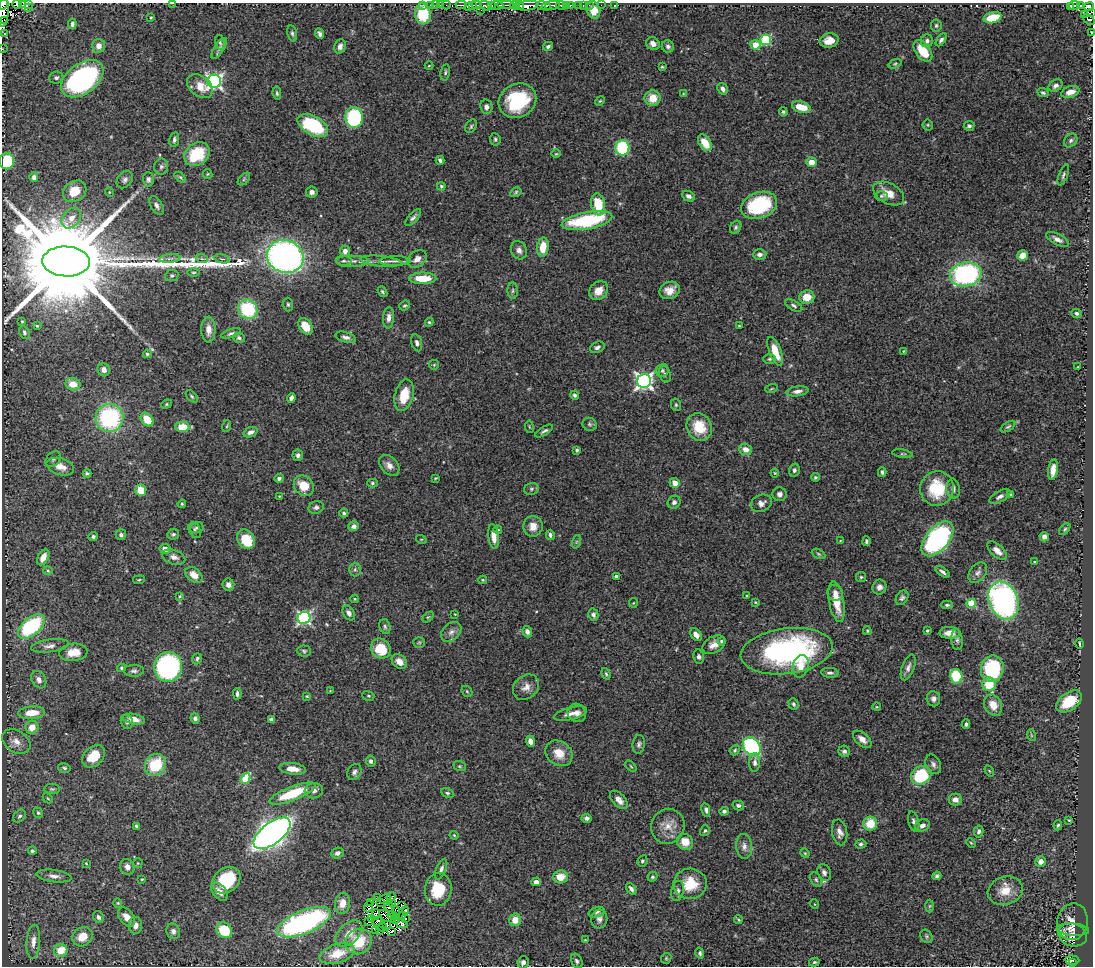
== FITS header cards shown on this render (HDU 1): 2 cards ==
NAXIS1  =                 1091
NAXIS2  =                  964

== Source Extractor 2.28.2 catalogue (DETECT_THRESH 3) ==
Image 1091 x 964 px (HDU 1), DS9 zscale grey, 1 PNG px = 1 image px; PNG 1095 x 968 px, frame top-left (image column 1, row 964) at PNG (2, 3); each listed source drawn as its Kron ellipse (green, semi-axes under 4 px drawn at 4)
Background 0.653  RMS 0.035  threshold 0.106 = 3 sigma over >= 5 px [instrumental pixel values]
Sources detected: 471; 7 with non-positive FLUX_AUTO (blend fragments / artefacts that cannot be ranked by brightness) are neither listed nor drawn; the other 464 listed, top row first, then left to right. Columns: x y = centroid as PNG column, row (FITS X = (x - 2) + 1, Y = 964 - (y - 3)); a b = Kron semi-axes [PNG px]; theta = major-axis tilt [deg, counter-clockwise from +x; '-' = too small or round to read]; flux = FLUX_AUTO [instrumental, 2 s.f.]
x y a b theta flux
29 3 2 2 - 11
172 3 3 2 - 27
17 4 4 3 - 120
22 4 2 2 - 44
3 5 5 3 - 240
423 5 3 3 - 6.9
430 5 3 2 - 8.9
436 5 2 2 - 12
440 5 2 2 - 13
446 5 4 2 - 26
461 5 5 2 - 230
472 5 4 3 - 200
477 5 5 2 - 210
497 5 6 3 -3 280
506 5 8 3 -3 190
515 5 4 3 - 150
519 5 4 3 - 210
541 5 5 3 - 180
552 5 7 3 12 330
561 5 5 3 - 190
567 5 3 3 - 33
570 5 3 3 - 220
579 5 3 3 - 37
583 5 3 3 - 25
589 5 2 2 - 14
601 5 2 2 - 3.4
614 5 3 2 - 23
1080 5 3 3 - 70
468 6 4 3 - 360
486 6 6 3 -33 79
491 6 4 3 - 150
528 6 11 4 8 1100
546 6 4 2 - 200
1074 6 5 4 - 140
28 7 3 2 - 1.9
1071 7 3 3 - 75
1089 7 5 4 - 210
481 10 3 2 - 9.5
594 10 9 6 -79 32
4 12 15 5 85 710
1091 12 3 2 - 9.3
423 14 10 8 -85 110
1084 15 4 3 - 22
151 17 3 2 - 2
992 18 9 5 14 68
1089 19 6 3 -39 20
5 20 3 3 - 150
72 24 5 3 - 6.5
936 26 6 5 - 4.5
1091 32 3 2 - 1.5
292 33 8 4 -77 5.5
4 34 4 3 - 3.1
319 34 5 4 - 6.5
766 40 5 5 - 180
941 40 7 4 56 6.8
829 41 10 7 11 28
927 41 6 6 - 7.8
220 42 8 5 -80 5
653 44 7 6 - 14
755 45 5 4 - 59
99 46 7 6 - 16
340 46 7 5 70 10
548 46 5 4 - 5.2
668 46 6 6 - 6.7
219 48 12 4 57 7
2 49 3 2 - 3.2
923 51 12 7 -53 57
895 64 7 4 21 3.4
429 66 4 3 - 1.8
662 67 4 4 - 2.6
445 72 8 4 80 4.9
56 78 7 6 - 7
82 79 24 15 37 460
214 81 7 6 - 680
200 86 14 10 -39 36
1055 86 7 5 33 9.3
722 89 6 4 -60 9.5
1070 92 9 5 18 22
277 93 7 4 -82 4.7
1043 93 6 4 -23 4.3
683 94 3 3 - 2
653 98 8 7 - 38
517 101 19 16 27 170
600 101 5 4 - 2.9
486 107 7 6 - 10
801 107 9 5 -16 49
783 112 4 4 - 4.3
354 117 10 9 - 230
313 125 17 9 -29 190
928 125 5 5 - 3.2
471 126 7 5 57 4.4
969 126 5 5 - 5.1
495 139 6 5 - 4.3
174 140 7 5 80 5.9
1071 140 7 6 - 6.8
705 143 9 6 -56 35
622 148 7 7 - 210
197 154 14 11 36 110
556 154 5 3 - 2.3
440 160 4 3 - 6.2
7 161 8 7 - 88
811 162 5 5 - 27
161 167 8 7 - 6.5
208 174 5 4 - 2.7
1063 175 11 4 69 5.9
34 177 4 4 - 9.6
180 177 6 4 -44 3.4
148 179 7 5 -88 7.1
244 179 7 4 46 4.3
125 180 9 7 52 8.4
441 186 4 4 - 3.3
75 191 12 10 34 43
109 192 5 3 - 1.9
312 192 6 5 - 8.2
516 192 6 4 31 3.7
889 194 17 10 -28 32
688 196 6 5 - 10
881 196 6 5 - 3.7
598 204 11 7 -81 67
759 205 19 13 19 170
157 206 10 5 -59 8.6
71 218 11 8 50 22
413 218 10 4 49 7.2
587 221 26 8 10 190
736 227 7 5 59 5
1057 239 12 5 -27 12
543 247 10 5 83 45
519 250 9 8 - 11
345 251 6 5 - 12
760 254 7 5 3 8.5
1022 255 5 5 - 24
285 256 18 16 -18 1000
170 258 11 4 5 7.2
202 259 6 4 -19 3.7
222 259 8 4 -13 4.8
417 259 11 7 34 17
66 261 24 15 -2 95000
344 261 8 5 -1 5
353 261 17 6 0 14
381 261 21 5 -6 17
395 261 16 4 1 10
193 272 6 3 1 2.7
966 274 16 12 10 410
172 275 6 5 - 4.6
423 278 13 5 0 56
670 290 10 8 23 23
513 291 8 5 -86 5.7
599 291 10 8 43 27
382 292 6 4 -52 3.7
807 297 7 7 - 35
288 304 7 5 -87 4.5
794 305 9 5 -29 6.3
405 306 6 4 39 3.9
248 309 10 9 - 150
1076 313 5 4 - 5.7
389 318 10 5 86 12
22 321 3 2 - 1.9
429 322 4 3 - 3
37 326 4 3 - 2.3
305 326 9 6 -58 46
739 326 3 2 - 1.9
208 330 13 7 -89 19
24 332 7 5 -62 5
231 333 10 4 19 5.3
346 337 10 5 -16 8.6
239 338 6 5 - 5.1
417 343 9 5 -76 7.3
597 347 8 5 23 8.2
775 351 15 6 -69 49
903 351 3 2 - 1.9
147 354 4 4 - 4.5
770 359 6 5 - 4.1
434 365 5 4 - 2.6
1078 367 3 2 - 1.4
104 370 7 6 - 12
662 371 7 6 - 5.7
665 374 8 5 -68 6
644 381 7 7 - 870
73 384 7 6 - 37
771 389 6 3 19 2.3
797 391 11 5 8 11
404 395 16 9 76 57
575 395 4 4 - 6
192 396 7 4 -46 4.2
291 398 5 4 - 8.8
166 404 5 4 - 3.1
676 405 6 5 - 4.2
109 418 14 14 - 300
147 420 7 5 -51 54
590 424 7 6 - 6
227 426 6 3 71 2.6
182 427 7 5 -1 53
529 427 6 3 -81 2.4
699 427 14 12 -64 61
1008 427 8 4 33 4.2
544 431 10 4 31 6
250 432 7 5 22 11
745 449 6 5 - 19
577 450 3 3 - 5.3
903 454 10 3 -9 3.3
298 455 5 5 - 6.3
53 459 9 6 45 6.5
389 465 12 8 -48 16
60 467 14 8 -17 24
794 470 6 5 - 6.4
1053 470 10 4 81 22
882 472 5 4 - 5
87 473 4 3 - 3.9
775 473 4 4 - 2.4
815 477 4 4 - 4.8
279 478 4 4 - 7.5
435 478 3 2 - 2.2
372 483 5 4 - 3.7
675 483 5 4 - 21
304 486 11 9 -50 49
531 489 7 6 - 5.6
937 489 17 17 - 110
953 489 10 6 -84 12
141 490 5 5 - 46
779 494 7 7 - 9.2
1011 495 3 3 - 3.2
279 496 3 2 - 1.6
1000 497 11 5 30 9
674 502 7 6 - 7.1
761 503 11 8 23 13
182 504 4 4 - 2.7
316 507 8 6 20 6.8
344 513 4 4 - 3.9
354 526 5 5 - 9.7
533 526 10 9 - 23
196 528 7 5 11 4.9
1065 529 7 4 49 3.9
195 530 8 5 -63 6
498 530 4 4 - 4.3
173 534 6 5 - 4.9
121 535 5 5 - 6.3
550 535 5 4 - 5.7
494 536 12 5 -83 24
93 537 4 4 - 5.2
1044 537 5 4 - 11
246 539 10 8 -55 69
421 539 5 3 - 2.4
937 539 21 11 50 530
840 541 3 2 - 1.5
866 541 5 4 - 4
576 542 7 4 71 4.1
165 549 5 5 - 18
997 551 12 6 -43 16
819 554 7 4 -28 3.8
43 557 8 5 61 24
174 557 12 7 -18 13
1035 562 4 4 - 2.7
355 569 7 6 - 5.6
48 571 5 4 - 3
943 572 8 3 -34 6.7
978 573 11 8 52 11
194 575 9 6 -39 26
616 577 4 4 - 15
861 577 5 5 - 3.3
139 580 6 3 9 2.5
483 580 4 4 - 2.5
228 585 6 6 - 10
879 587 7 7 - 11
835 593 8 7 - 12
180 596 4 3 - 2.9
747 596 4 3 - 2.3
902 598 8 5 56 6.4
355 599 4 4 - 2.6
1003 601 19 14 -67 690
755 602 3 3 - 2
836 602 20 7 -80 48
633 603 5 4 - 2.4
971 604 4 4 - 92
947 605 6 4 0 3.8
349 613 8 5 -59 11
455 614 3 3 - 1.7
593 615 6 5 - 6.8
428 617 6 4 43 3.2
304 618 6 6 - 450
31 626 16 8 41 220
385 627 7 5 -74 5.4
927 630 3 3 - 3.3
867 631 4 3 - 2.7
451 632 11 8 43 13
527 632 6 4 -70 8.7
950 633 10 6 1 19
696 635 7 5 -54 14
957 640 10 6 -85 7.1
721 641 4 4 - 5.8
419 642 6 5 - 4.1
1079 643 5 2 - 2.6
714 645 12 8 30 20
50 646 19 6 8 14
381 649 10 9 - 65
304 651 7 5 -3 4.3
787 651 46 23 7 530
73 652 14 9 6 36
699 657 7 5 -82 6.6
197 659 6 5 - 4.5
399 661 8 6 -41 21
800 666 11 7 75 23
168 667 15 14 - 510
908 667 13 6 69 12
122 668 4 4 - 3.2
992 669 13 11 79 180
134 671 10 6 1 7.5
830 673 9 5 -5 6.4
606 674 6 4 -70 3.5
956 676 7 6 - 91
39 680 9 7 -58 11
989 684 7 6 - 62
526 687 14 11 40 20
330 691 2 2 - 1.3
467 691 6 5 - 3.2
237 694 5 3 - 4.9
307 696 4 3 - 2.4
368 696 6 4 -20 3.2
933 699 7 7 - 10
1069 701 14 9 35 75
794 704 6 5 - 5.3
993 705 11 8 -62 32
877 707 4 3 - 1.9
32 713 13 6 4 39
577 713 10 9 - 13
570 714 17 6 15 17
134 719 11 5 -11 20
195 719 5 4 - 7.5
271 719 4 4 - 5.3
127 722 7 6 - 6
966 724 5 3 - 4.7
32 727 7 6 - 27
1031 735 6 3 -72 2.9
862 739 11 6 -42 15
530 741 5 4 - 14
16 742 15 10 -33 19
639 744 9 6 83 6.7
752 747 10 8 -50 350
735 750 5 4 - 4.3
844 751 6 5 - 6.3
559 753 14 12 -36 38
94 756 13 9 44 55
371 761 5 5 - 6.5
755 763 9 5 87 8.9
933 764 10 7 -64 9.7
155 765 11 10 - 100
460 766 6 5 - 3.4
631 766 7 2 -45 2.6
64 768 6 4 -13 4.7
293 769 13 5 -7 27
989 771 6 4 -58 2.8
354 772 8 6 59 8.1
921 775 10 9 - 160
245 779 6 4 60 86
52 789 8 5 -1 4.5
314 791 9 7 7 11
447 793 7 4 -26 4.1
292 794 24 7 21 120
48 798 6 3 -44 2.4
619 800 11 6 -47 15
955 800 7 6 - 13
738 805 6 5 - 6.4
706 810 7 4 -80 6.4
724 811 4 4 - 5.6
38 813 5 4 - 3.7
19 816 7 5 50 4.9
587 818 5 4 - 7.6
1069 820 3 3 - 2.3
914 822 10 5 -75 7.7
870 824 7 7 - 53
1058 825 5 4 - 3.7
137 826 4 3 - 5.3
668 826 18 16 66 37
922 826 8 6 29 12
705 831 5 4 - 3.9
979 831 6 4 78 7.7
840 832 13 7 -79 14
272 833 22 10 38 1700
454 835 4 3 - 2.4
685 842 8 8 - 34
971 843 5 3 - 2.4
861 844 5 4 - 4.7
744 846 12 8 -83 15
32 851 4 4 - 5.4
337 853 6 5 - 10
805 853 5 4 - 2.4
642 861 6 5 - 5
1041 861 5 5 - 16
86 863 4 4 - 2.1
138 863 5 5 - 2.7
127 867 8 7 - 13
441 869 11 5 67 9
824 872 8 6 -66 8.8
54 876 18 6 -7 15
937 876 4 4 - 5
560 877 7 6 - 39
652 877 5 4 - 4.4
142 879 3 2 - 2
226 880 15 12 39 110
816 880 8 5 -63 5.7
536 882 5 4 - 12
690 884 16 15 - 64
438 889 16 13 83 86
631 889 6 4 -51 8.2
678 891 10 6 77 8.9
1005 891 18 14 16 41
219 892 10 6 -50 17
391 897 5 4 - 11
378 898 3 3 - 3.2
384 899 6 2 30 0.052
380 902 3 2 - 0.88
118 903 5 4 - 2.7
342 903 10 7 81 25
371 903 2 2 - 1
392 904 3 3 - 2.3
814 904 5 3 - 1.7
401 905 3 2 - 2.2
930 906 6 4 88 3.1
368 907 5 3 - 17
390 907 5 2 - 4.1
395 910 4 2 - 1.3
406 910 2 2 - 2.5
596 912 8 5 18 6
376 915 5 3 - 0.26
392 915 4 2 - 6.5
386 916 7 4 -41 5.2
403 916 3 3 - 5.6
98 917 6 5 - 7
127 917 11 7 -51 19
372 919 4 2 - 4.6
405 919 3 2 - 4.1
599 919 9 8 - 11
395 920 4 3 - 0.8
515 920 6 6 - 30
738 920 4 3 - 3.2
369 921 3 2 - 2.7
377 921 5 3 - 7
304 922 29 11 22 510
1072 922 18 15 78 33
401 923 7 4 -24 0.65
386 924 4 2 - 4.3
135 925 8 7 - 15
382 927 4 3 - 7
224 930 8 7 - 85
380 930 2 2 - 2.9
1073 930 16 6 -5 10
173 931 8 6 -71 8.7
375 931 2 2 - 4.1
392 932 3 2 - 1.3
349 933 16 10 43 23
1072 935 14 11 -20 23
926 936 7 5 -56 4.4
82 937 10 9 - 37
585 940 4 4 - 2
33 942 17 7 86 20
359 942 13 12 - 72
61 951 7 6 - 47
700 953 5 4 - 4.7
337 954 18 9 17 40
666 958 6 4 47 3.1
1072 960 7 4 -4 15
577 961 8 5 -64 5.4
523 962 6 5 - 8.3
814 962 5 4 - 3.5
1072 963 4 2 - 16
At the frame edge (FLAGS 8, measured only in part): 11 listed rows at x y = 29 3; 172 3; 17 4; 22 4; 3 5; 1089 7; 4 12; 1091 12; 1091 32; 2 49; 7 161
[7 non-positive-flux detections neither listed nor drawn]